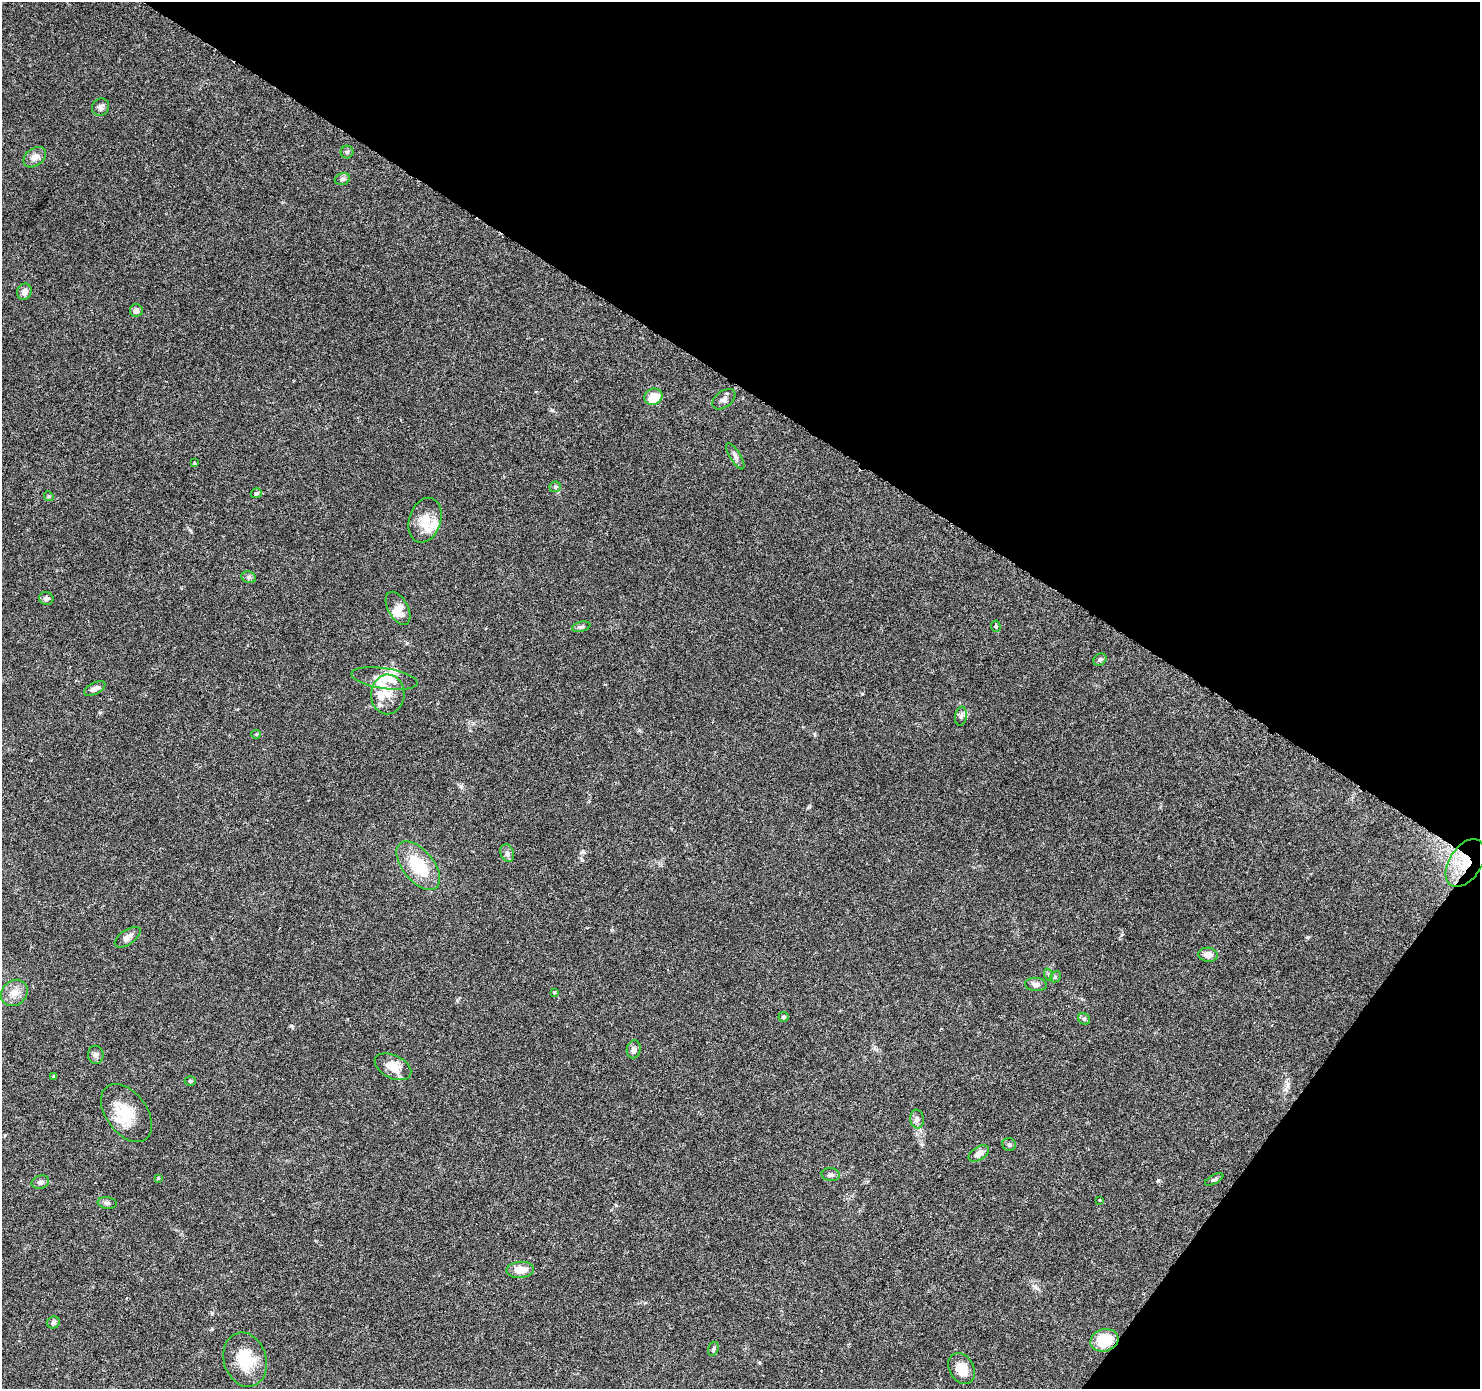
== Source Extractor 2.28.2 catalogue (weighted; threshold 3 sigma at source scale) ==
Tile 8 of 4 x 4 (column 4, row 2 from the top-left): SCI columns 4448-5925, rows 3030-4416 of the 5937 x 5999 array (HDU 1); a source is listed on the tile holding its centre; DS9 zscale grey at full resolution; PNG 1482 x 1391 px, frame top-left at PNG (2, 2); each listed source drawn as its Kron ellipse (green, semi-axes under 4 px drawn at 4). Shown black and unused: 33% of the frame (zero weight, under 3 of 6 exposures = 1% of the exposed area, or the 3 px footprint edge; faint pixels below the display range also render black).
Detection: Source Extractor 2.28.2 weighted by HDU 2 'WHT'; one run over the whole footprint, this tile lists its part. Background 0.0521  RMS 0.0025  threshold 0.0103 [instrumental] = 3 sigma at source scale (4.09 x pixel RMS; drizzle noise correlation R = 1.36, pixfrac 0.8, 0.0396/0.0396 arcsec/px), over >= 5 px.
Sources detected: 66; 1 inside a brighter object's white glare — neither listed nor drawn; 7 inside a brighter listed object's ellipse — not listed separately; the other 58 listed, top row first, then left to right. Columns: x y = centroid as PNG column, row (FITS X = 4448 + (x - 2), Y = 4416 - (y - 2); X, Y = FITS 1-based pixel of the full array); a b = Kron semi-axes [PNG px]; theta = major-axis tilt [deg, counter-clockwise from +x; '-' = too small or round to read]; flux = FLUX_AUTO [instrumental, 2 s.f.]
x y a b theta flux
101 107 9 8 - 0.76
347 152 6 6 - 0.46
35 157 12 8 37 1.6
342 179 8 5 16 0.53
24 292 8 7 - 1.2
136 310 6 6 - 1
653 397 9 8 - 5.7
724 399 13 8 37 0.94
735 456 15 5 -58 0.86
194 463 3 3 - 0.33
555 487 6 5 - 0.42
256 493 5 5 - 0.41
49 496 5 4 - 0.29
425 520 23 16 72 3.9
249 577 7 5 -19 0.56
46 598 7 6 - 0.62
398 608 18 10 -61 2.8
996 626 5 4 - 0.54
581 627 9 5 12 0.53
1100 660 7 5 41 0.56
385 678 33 10 -8 4.3
95 688 11 5 28 1.2
388 694 20 16 87 3.5
961 716 9 6 81 0.68
256 734 5 4 - 0.26
507 853 9 6 -70 0.85
1465 863 26 16 57 7.2
418 866 29 15 -51 9.6
128 937 15 7 35 1.4
1208 955 9 7 -4 1.7
1049 975 6 4 -71 0.38
1055 977 6 4 45 0.37
1036 984 11 6 -5 0.95
554 992 3 3 - 0.22
14 993 14 12 42 2.4
784 1017 5 5 - 0.41
1084 1019 6 5 - 0.44
634 1049 9 7 79 0.83
96 1055 9 7 -86 0.79
393 1067 19 11 -26 3.6
53 1076 4 3 - 0.21
190 1081 5 4 - 0.37
126 1113 33 20 -54 7.6
917 1119 9 7 -82 0.89
1009 1144 7 6 - 0.54
979 1153 11 6 32 1.4
831 1175 9 6 -4 0.67
158 1178 4 4 - 0.2
1214 1179 10 4 29 0.53
40 1182 9 6 14 0.95
1099 1200 3 3 - 0.22
107 1203 9 5 -6 0.59
520 1270 14 8 4 3.1
53 1322 6 5 - 0.65
1104 1340 14 11 17 8.2
713 1349 7 5 72 0.48
245 1360 27 21 -73 8.1
962 1368 16 12 -60 3.4
Overlapping masked pixels (flux is a lower limit): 2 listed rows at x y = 1465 863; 1104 1340
Unlisted compact peaks at least as high as the median listed source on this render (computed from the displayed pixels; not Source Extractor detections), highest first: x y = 1158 1180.